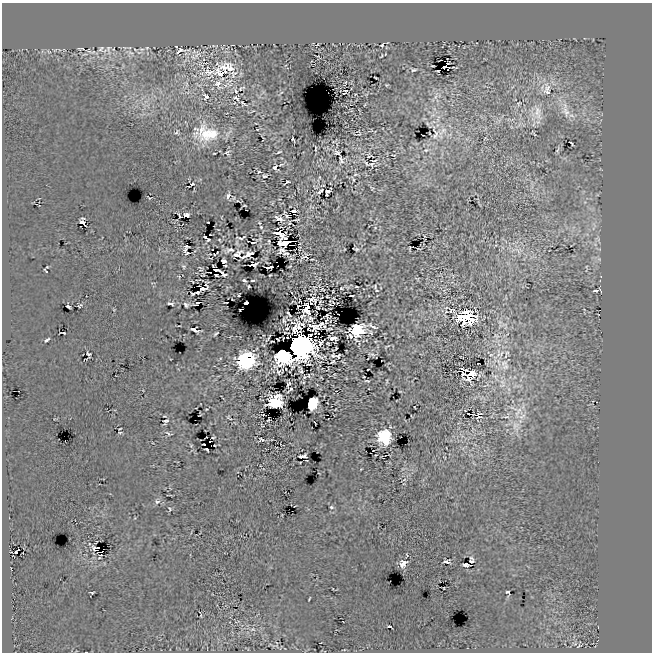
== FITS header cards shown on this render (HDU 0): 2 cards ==
NAXIS1  =                  650
NAXIS2  =                  650

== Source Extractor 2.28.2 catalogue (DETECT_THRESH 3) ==
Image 650 x 650 px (HDU 0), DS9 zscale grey, 1 PNG px = 1 image px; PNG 654 x 654 px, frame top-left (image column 1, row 650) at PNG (2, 3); no overlay
Background 9.57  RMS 30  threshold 90.1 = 3 sigma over >= 5 px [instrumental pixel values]
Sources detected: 256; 8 with non-positive FLUX_AUTO (blend fragments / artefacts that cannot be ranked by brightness) are not listed; the other 248 listed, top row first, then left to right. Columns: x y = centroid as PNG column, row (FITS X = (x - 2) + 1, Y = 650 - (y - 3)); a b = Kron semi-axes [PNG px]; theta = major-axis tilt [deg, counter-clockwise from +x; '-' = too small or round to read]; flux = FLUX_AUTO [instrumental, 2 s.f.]
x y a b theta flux
317 45 4 2 - 1.8e+03
382 45 4 3 - 1.6e+03
82 48 3 3 - 2.3e+03
147 48 5 4 - 2.1e+03
101 49 10 7 52 8.2e+03
108 49 17 7 -84 1.2e+04
113 49 5 3 - 2.0e+03
142 49 7 4 0 3.9e+03
180 50 16 8 22 9.4e+03
89 51 10 6 -50 6.2e+03
130 52 11 5 -35 7.3e+03
139 52 6 4 18 3.3e+03
197 54 15 10 57 1.7e+04
385 54 3 2 - 1.2e+03
381 56 4 2 - 1.6e+03
448 63 3 2 - 2.0e+03
432 66 3 2 - 1.7e+03
445 67 4 2 - 1.0e+04
227 68 28 14 -15 4.8e+04
414 70 7 4 12 3.5e+03
209 72 21 17 -52 4.6e+04
221 73 20 13 -10 4.2e+04
233 74 15 12 38 2.1e+04
375 78 3 2 - 1.7e+03
345 83 9 3 68 2.0e+03
186 84 10 4 -90 6.0e+03
218 84 17 10 -59 2.1e+04
225 85 7 4 -18 4.7e+03
386 85 3 2 - 1.8e+03
542 88 28 14 38 4.1e+04
548 88 11 8 67 1.2e+04
240 89 4 2 - 2.3e+03
346 90 4 2 - 1.5e+03
235 91 7 4 -54 5.6e+03
547 92 12 8 -12 1.2e+04
344 93 4 2 - 2.4e+02
206 97 8 7 - 8.5e+03
435 97 7 4 71 4.2e+03
236 98 4 3 - 7.2e+03
243 103 6 3 -37 3.1e+03
519 103 8 6 55 4.8e+03
565 110 28 12 -75 3.9e+04
253 111 4 2 - 1.4e+03
536 113 26 19 -81 4.9e+04
257 129 2 2 - 1.2e+03
443 130 10 7 35 1.1e+04
177 132 8 6 40 3.6e+03
532 132 6 4 -64 1.8e+03
435 133 26 10 -81 2.0e+04
209 134 37 20 6 8.7e+04
360 134 3 2 - 1.2e+03
485 138 3 2 - 1.5e+03
293 139 5 2 - 3.2e+03
334 141 7 2 39 1.8e+03
571 143 5 2 - 2.2e+03
315 148 5 2 - 2.0e+03
426 150 6 4 20 2.8e+03
557 150 8 5 57 3.0e+03
279 152 4 2 - 2.5e+03
214 153 3 2 - 1.4e+03
227 153 8 8 - 5.1e+03
337 153 6 4 -32 3.1e+03
394 155 3 2 - 1.6e+03
369 156 9 6 -4 2.2e+03
341 160 10 6 -82 1.9e+03
374 161 5 2 - 1.8e+03
366 163 6 2 -44 2.5e+03
281 164 5 2 - 2.1e+03
372 164 5 4 - 2.0e+03
275 168 5 4 - 4.8e+03
259 172 3 3 - 2.3e+03
355 174 5 4 - 2.6e+03
265 176 5 4 - 2.1e+03
320 177 3 2 - 1.4e+03
353 179 7 3 -59 2.1e+03
287 182 6 2 31 3.0e+03
192 184 4 2 - 2.9e+03
320 191 7 2 37 3.9e+03
327 191 6 4 56 6.6e+03
228 196 7 4 63 7.2e+03
149 198 5 2 - 1.7e+03
233 198 6 3 -64 1.7e+03
244 206 3 2 - 1.7e+03
293 211 4 4 - 7.6e+03
187 215 5 4 - 8.0e+03
179 216 5 2 - 3.1e+03
286 216 4 2 - 2.4e+03
279 218 8 4 -23 9.6e+03
296 220 6 2 9 2.6e+03
83 222 8 4 -57 4.0e+03
289 223 4 3 - 1.9e+03
261 227 4 4 - 2.6e+03
279 233 10 5 -22 1.7e+04
205 237 3 2 - 2.3e+03
241 238 9 3 6 3.1e+03
285 238 4 2 - 5.8e+03
208 240 4 3 - 8.6e+02
219 240 3 2 - 1.6e+03
269 241 4 2 - 2.1e+03
253 242 6 2 21 9.0e+02
237 243 9 4 -76 3.0e+03
595 244 7 4 -19 4.5e+03
186 246 5 2 - 2.8e+03
409 248 3 2 - 1.4e+03
356 249 6 2 -16 2.7e+03
185 250 5 3 - 2.9e+03
229 250 9 4 13 6.7e+03
283 251 10 6 -29 5.6e+03
518 251 14 3 -56 7.3e+03
187 253 4 2 - 1.7e+03
248 254 5 4 - 7.4e+03
238 255 12 8 -3 9.9e+03
305 256 7 4 22 4.8e+03
599 259 5 5 - 3.6e+03
224 261 4 4 - 3.2e+03
225 265 3 2 - 1.8e+03
184 266 7 5 -53 3.9e+03
290 266 3 2 - 1.3e+03
268 267 7 3 6 3.5e+02
201 269 8 5 -54 3.3e+03
46 271 4 2 - 3.1e+03
223 274 7 4 -38 4.5e+03
216 275 3 2 - 2.7e+03
270 275 3 2 - 1.8e+03
417 279 6 4 -41 2.1e+03
199 280 5 2 - 2.7e+03
244 280 4 3 - 3.9e+03
252 280 4 2 - 2.0e+03
206 285 7 3 55 1.0e+03
249 286 3 3 - 2.0e+03
375 286 6 3 -84 2.4e+03
356 287 3 2 - 1.9e+03
341 288 3 2 - 1.9e+03
322 289 3 3 - 1.6e+03
333 291 3 2 - 1.4e+03
595 291 6 3 3 3.8e+03
198 292 4 3 - 2.1e+03
193 294 5 3 - 5.0e+02
239 296 3 3 - 2.7e+03
327 296 3 2 - 1.7e+03
351 296 5 2 - 5.5e+03
311 299 7 5 57 1.7e+03
315 300 5 3 - 2.0e+03
332 302 6 2 -27 1.3e+03
170 303 8 3 -6 4.6e+03
197 303 6 3 24 1.9e+03
246 303 4 3 - 4.0e+03
186 305 5 4 - 4.4e+03
330 305 3 2 - 1.5e+03
68 306 4 3 - 4.4e+03
80 306 5 3 - 2.3e+03
298 306 3 2 - 1.9e+03
307 308 9 6 86 3.5e+04
318 308 4 2 - 2.7e+03
450 311 5 4 - 3.1e+03
289 314 6 2 -53 3.0e+03
302 316 5 3 - 2.1e+03
466 317 13 10 -6 1.6e+05
309 319 8 4 14 3.9e+03
284 320 7 3 -78 1.8e+03
326 321 4 2 - 2.0e+03
321 324 7 4 28 2.8e+02
324 326 3 2 - 2.2e+03
314 327 11 5 -14 9.6e+03
287 328 4 4 - 2.1e+03
329 329 5 2 - 2.3e+03
195 330 9 4 -19 6.4e+03
357 330 14 10 20 9.1e+04
315 332 4 2 - 6.3e+02
371 332 4 2 - 2.2e+03
64 333 3 2 - 1.7e+03
216 334 5 2 - 2.6e+03
351 336 5 3 - 3.8e+03
496 336 8 5 -20 4.6e+03
287 337 2 2 - 2.0e+03
268 338 8 2 57 2.6e+03
333 338 8 5 -17 8.3e+03
47 340 6 2 35 3.4e+03
320 342 4 4 - 2.4e+03
299 346 12 11 - 3.4e+06
507 353 6 4 44 3.3e+03
371 354 6 2 -19 3.2e+03
498 354 18 7 89 2.2e+04
88 355 7 4 -85 2.5e+03
284 355 10 10 - 3.9e+05
491 355 6 4 2 2.3e+03
333 356 4 3 - 2.6e+03
338 356 5 4 - 2.3e+03
506 356 4 2 - 1.3e+03
246 360 11 10 - 3.4e+05
332 362 5 2 - 1.8e+03
506 367 12 9 28 1.3e+04
368 369 3 2 - 1.6e+03
464 369 8 2 -18 1.4e+03
300 370 7 3 -69 4.3e+03
463 373 5 3 - 3.3e+03
309 375 3 2 - 1.3e+03
470 375 10 6 35 4.5e+04
367 381 4 2 - 1.9e+03
386 381 5 2 - 2.0e+03
502 382 11 7 -41 1.3e+04
288 384 6 3 60 2.7e+03
291 389 6 2 45 4.9e+03
509 389 7 4 -71 4.4e+03
336 391 3 2 - 1.7e+03
400 391 3 2 - 1.2e+03
275 402 10 9 - 1.4e+05
312 403 9 7 66 7.9e+04
513 408 17 4 -23 7.3e+03
206 409 2 2 - 1.4e+03
518 412 23 9 68 3.0e+04
468 414 3 2 - 2.5e+03
480 414 5 2 - 1.8e+03
164 416 6 2 -4 1.8e+03
411 416 3 2 - 1.5e+03
522 416 13 10 53 1.9e+04
478 417 4 2 - 2.0e+03
506 417 9 4 5 4.0e+03
229 418 9 4 -40 2.7e+03
166 421 8 5 42 4.3e+03
516 426 18 12 -76 2.7e+04
120 432 4 2 - 1.8e+03
168 433 11 5 -26 4.5e+03
213 437 4 2 - 2.1e+03
384 437 9 8 - 1.9e+05
261 440 6 4 -2 3.0e+03
191 446 4 4 - 1.7e+03
207 450 4 2 - 3.7e+03
303 456 7 3 10 4.5e+03
361 469 3 2 - 1.3e+03
404 480 5 3 - 1.7e+03
157 502 9 6 -3 6.7e+03
295 506 3 2 - 1.5e+03
331 507 5 5 - 3.6e+03
170 509 7 5 -78 2.8e+03
16 552 5 3 - 4.9e+03
100 557 5 2 - 1.3e+03
471 561 5 4 - 6.0e+03
446 562 6 3 -8 6.2e+03
403 563 7 6 - 1.3e+04
466 565 6 3 -7 4.9e+03
508 592 5 3 - 3.0e+03
92 593 4 2 - 2.4e+03
309 599 5 2 - 1.6e+03
201 615 3 2 - 1.2e+03
389 626 4 2 - 3.7e+03
253 629 8 6 1 6.9e+03
579 646 7 3 36 2.0e+03
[8 non-positive-flux detections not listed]